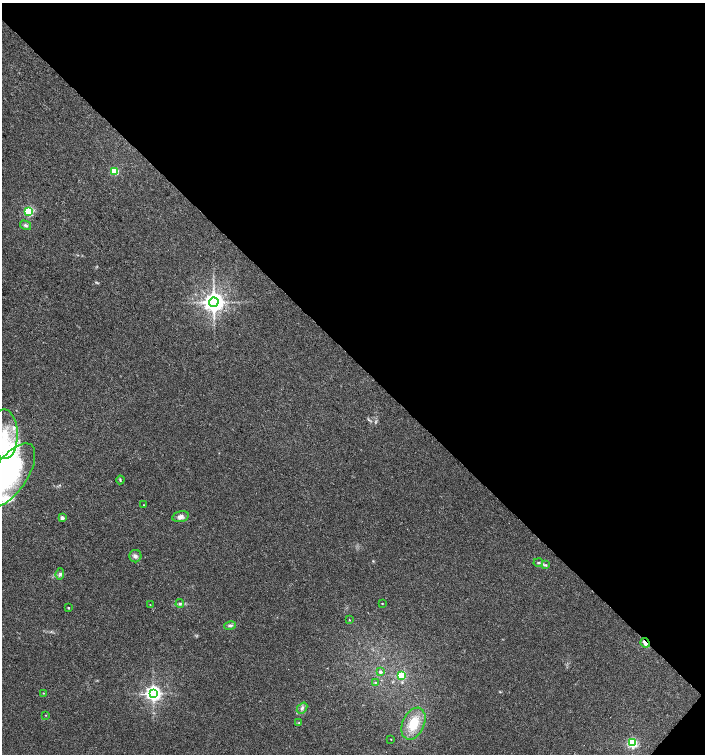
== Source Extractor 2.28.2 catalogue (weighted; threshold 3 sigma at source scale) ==
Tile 8 of 4 x 4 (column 4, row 2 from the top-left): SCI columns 4452-5857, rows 3006-4508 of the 6023 x 6017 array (HDU 1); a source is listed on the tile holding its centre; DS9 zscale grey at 2 x 2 block average (1 PNG px = mean of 2 x 2 image px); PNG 707 x 756 px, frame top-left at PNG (2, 3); each listed source drawn as its Kron ellipse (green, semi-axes under 4 px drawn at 4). Shown black and unused: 48% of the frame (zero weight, under 3 of 4 exposures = <1% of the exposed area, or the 3 px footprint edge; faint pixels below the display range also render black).
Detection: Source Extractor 2.28.2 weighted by HDU 2 'WHT'; one run over the whole footprint, this tile lists its part. Background 0.0327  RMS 0.0032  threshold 0.0145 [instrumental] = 3 sigma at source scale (4.5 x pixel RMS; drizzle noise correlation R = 1.50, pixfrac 1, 0.0396/0.0396 arcsec/px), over >= 5 px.
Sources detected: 35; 3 inside a brighter listed object's ellipse — not listed separately; the other 32 listed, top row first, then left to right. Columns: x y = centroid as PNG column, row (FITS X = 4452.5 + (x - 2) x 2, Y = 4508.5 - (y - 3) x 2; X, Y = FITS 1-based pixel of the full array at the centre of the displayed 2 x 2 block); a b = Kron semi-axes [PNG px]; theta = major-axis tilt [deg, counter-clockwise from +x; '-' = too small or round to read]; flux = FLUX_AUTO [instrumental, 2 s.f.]
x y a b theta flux
115 171 3 3 - 38
29 211 3 3 - 67
26 225 6 4 -30 1.7
214 302 4 4 - 630
4 434 25 13 -89 24
10 476 37 17 55 60
120 480 4 2 - 0.68
144 505 2 2 - 0.35
180 516 8 5 12 2.9
62 518 3 3 - 3.1
135 556 6 6 - 2.4
538 563 5 2 - 0.89
546 565 4 3 - 0.97
60 574 6 4 84 1.7
382 603 2 2 - 0.42
180 604 4 4 - 1.3
150 605 2 2 - 0.27
68 608 2 2 - 0.69
349 620 2 2 - 0.41
230 625 6 4 11 1.7
645 643 5 2 - 14
380 672 4 3 - 1.5
402 675 3 3 - 33
375 683 3 2 - 0.54
43 693 2 2 - 0.46
153 693 4 4 - 300
302 708 6 4 49 2.1
46 715 3 2 - 0.31
299 723 3 3 - 0.67
413 724 17 10 65 18
391 739 2 2 - 0.35
632 743 3 3 - 94
Overlapping masked pixels (flux is a lower limit): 1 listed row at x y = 645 643
Isophote crosses this tile's border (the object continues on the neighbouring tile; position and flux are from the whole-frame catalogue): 2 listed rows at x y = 4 434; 10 476
Diffuse or blended objects may show on this block-average render without a row.